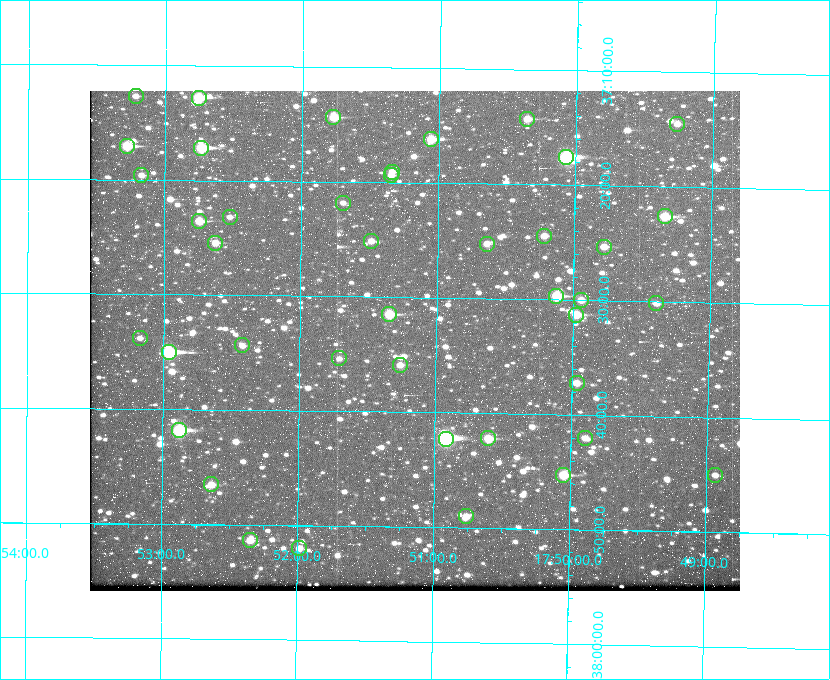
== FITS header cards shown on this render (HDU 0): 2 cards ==
NAXIS1  =                  650
NAXIS2  =                  500

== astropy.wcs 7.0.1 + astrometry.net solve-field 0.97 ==
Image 650 x 500 px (HDU 0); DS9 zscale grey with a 90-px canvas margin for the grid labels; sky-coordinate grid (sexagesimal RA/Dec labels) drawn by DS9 from the SOLVED WCS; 42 Tycho-2 reference stars matched to detected sources circled (green)
Header WCS: none
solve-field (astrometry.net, Tycho-2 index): SOLVED blind (the file carries no WCS)
Solved WCS: RA---TAN-SIP/DEC--TAN-SIP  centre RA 17:51:09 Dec +37:34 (267.79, +37.56 deg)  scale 5.23 arcsec/px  FOV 56.7' x 43.6'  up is +179 deg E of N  parity flipped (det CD > 0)
(file carries no celestial WCS; the grid is the blind solution)
Tycho-2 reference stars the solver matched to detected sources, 42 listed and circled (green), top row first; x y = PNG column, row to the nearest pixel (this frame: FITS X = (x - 90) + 1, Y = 500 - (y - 91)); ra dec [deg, ICRS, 3 dp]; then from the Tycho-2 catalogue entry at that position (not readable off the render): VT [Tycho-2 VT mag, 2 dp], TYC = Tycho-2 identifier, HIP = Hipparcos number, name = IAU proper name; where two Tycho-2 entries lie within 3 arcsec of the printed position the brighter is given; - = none
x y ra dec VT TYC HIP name
136 96 268.304 +37.212 11.98 2620-648-1 - -
199 98 268.189 +37.213 9.71 2620-542-1 - -
333 117 267.943 +37.240 10.39 2620-505-1 - -
527 119 267.589 +37.238 11.09 2619-212-1 - -
677 124 267.316 +37.242 12.03 2619-611-1 - -
431 139 267.764 +37.270 10.17 2620-784-1 - -
127 146 268.319 +37.285 9.88 2620-536-1 - -
201 148 268.183 +37.286 8.98 2620-786-1 87506 -
566 157 267.517 +37.293 8.96 2619-379-1 - -
392 172 267.835 +37.318 11.84 2620-340-1 - -
141 175 268.292 +37.327 11.78 2620-271-1 - -
391 175 267.836 +37.323 11.47 2620-19-1 - -
343 203 267.924 +37.364 11.94 2620-391-1 - -
665 216 267.335 +37.377 10.60 2619-634-1 - -
230 217 268.131 +37.386 12.62 2620-526-1 - -
199 221 268.186 +37.393 10.44 2620-175-1 - -
544 236 267.555 +37.408 11.50 2619-358-1 - -
371 241 267.871 +37.419 11.35 2620-812-1 - -
215 243 268.156 +37.424 11.25 2620-712-1 - -
487 244 267.660 +37.420 11.49 2619-130-1 - -
604 247 267.445 +37.422 11.17 2619-451-1 - -
556 296 267.531 +37.495 10.07 2619-274-1 - -
581 300 267.485 +37.500 11.33 2619-40-1 - -
656 303 267.347 +37.503 12.15 3088-638-1 - -
389 314 267.836 +37.525 9.96 3089-889-1 - -
576 315 267.494 +37.522 10.35 3088-270-1 - -
140 338 268.293 +37.563 12.13 3089-703-1 - -
242 345 268.105 +37.573 11.82 3089-995-1 - -
169 352 268.239 +37.584 8.64 3089-755-1 - -
339 358 267.927 +37.590 11.84 3089-1137-1 - -
400 365 267.815 +37.598 11.54 3089-1081-1 - -
577 383 267.491 +37.621 11.40 3088-1284-1 - -
179 430 268.219 +37.697 8.93 3089-671-1 - -
488 438 267.652 +37.703 11.04 3089-693-1 - -
585 438 267.474 +37.700 11.92 3088-786-1 - -
446 439 267.730 +37.705 8.13 3089-1203-1 87349 -
563 475 267.512 +37.755 10.10 3089-2332-1 - -
715 475 267.234 +37.751 12.40 3088-1142-1 - -
211 484 268.159 +37.775 11.22 3089-2245-1 - -
466 516 267.689 +37.817 11.78 3089-2065-1 - -
250 540 268.087 +37.856 11.54 3089-2086-1 - -
299 548 267.996 +37.867 12.03 3089-2079-1 - -